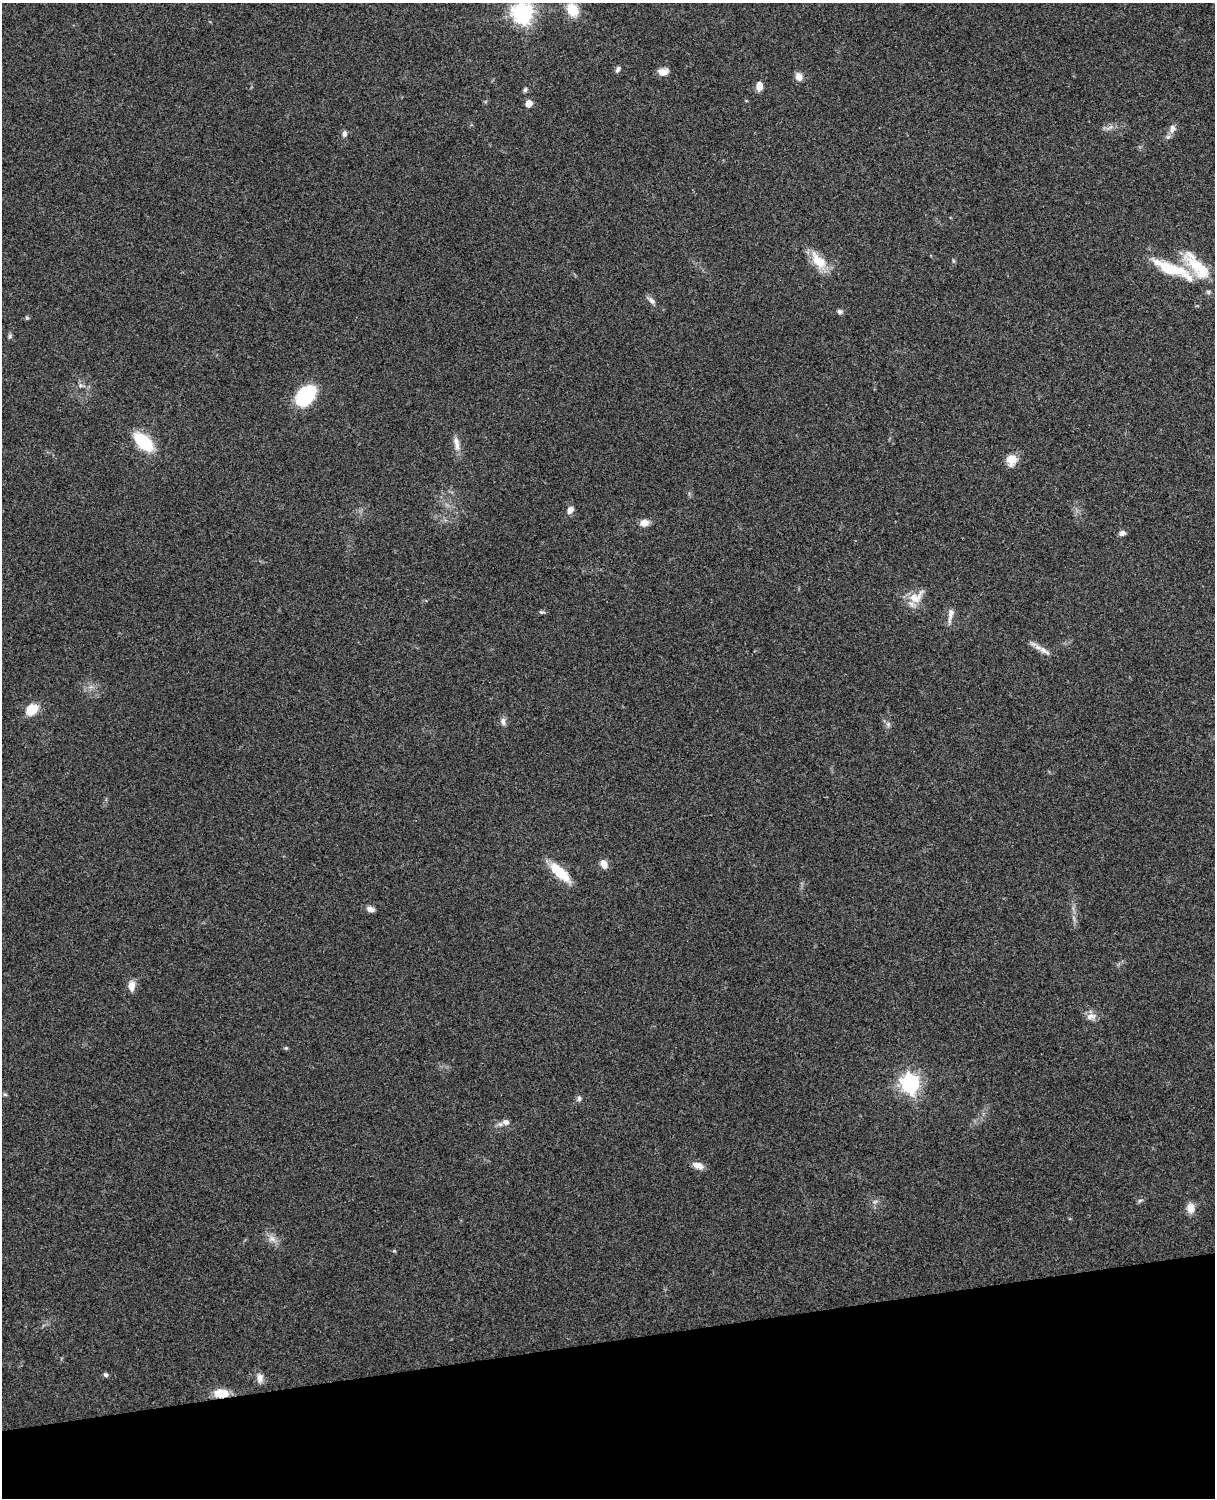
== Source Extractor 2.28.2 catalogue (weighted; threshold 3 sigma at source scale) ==
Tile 10 of 4 x 3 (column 2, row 3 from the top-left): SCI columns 1331-2543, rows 164-1659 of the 5089 x 4928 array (HDU 1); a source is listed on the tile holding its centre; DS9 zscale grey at full resolution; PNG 1217 x 1500 px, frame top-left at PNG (2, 3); no overlay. Shown black and unused: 10% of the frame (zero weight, under 3 of 4 exposures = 6% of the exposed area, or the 3 px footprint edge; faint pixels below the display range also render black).
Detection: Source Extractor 2.28.2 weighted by HDU 2 'WHT'; one run over the whole footprint, this tile lists its part. Background 0.258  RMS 0.0089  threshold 0.0398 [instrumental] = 3 sigma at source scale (4.5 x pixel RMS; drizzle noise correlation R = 1.50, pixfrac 1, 0.05/0.05 arcsec/px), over >= 5 px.
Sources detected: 53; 1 inside a brighter listed object's ellipse — not listed separately; the other 52 listed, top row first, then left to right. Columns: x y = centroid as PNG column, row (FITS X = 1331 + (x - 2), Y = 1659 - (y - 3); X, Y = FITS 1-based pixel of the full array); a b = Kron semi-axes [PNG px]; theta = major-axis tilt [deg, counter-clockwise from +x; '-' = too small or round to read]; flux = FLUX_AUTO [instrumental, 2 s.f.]
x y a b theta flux
572 10 12 9 -59 22
522 13 7 7 - 530
618 69 8 5 57 2.1
663 72 12 8 4 6.8
799 77 9 8 - 5.7
759 86 10 7 86 6.6
525 90 6 5 - 1.7
529 103 5 5 - 14
1110 128 12 3 36 2.6
1172 129 13 7 83 4.9
344 133 8 6 89 2.6
819 261 25 13 -49 19
953 261 6 4 -89 1.1
1197 266 44 15 -48 35
1169 268 57 13 -21 40
651 301 11 6 -40 3.6
840 311 6 5 - 2.4
27 318 5 4 - 1.1
10 336 6 5 - 1.5
80 385 7 4 -72 1.6
305 395 20 13 49 70
143 442 17 9 -43 55
456 443 19 7 -78 6.5
1011 460 15 13 78 9.7
570 510 9 6 60 4.9
644 523 9 7 9 6.7
1122 533 8 6 32 3.2
916 597 25 13 36 13
542 612 8 4 -8 1.5
950 615 22 6 80 5.4
1044 650 19 7 -35 6.5
32 709 11 8 41 20
503 721 11 7 -86 3.6
888 724 6 5 - 2
604 864 9 7 -67 7.6
560 873 27 10 -42 24
371 909 9 6 -19 4
131 986 11 8 82 7.2
1091 1016 13 9 13 5.9
286 1048 5 4 - 1.1
910 1083 7 7 - 400
5 1094 6 4 -2 1.1
579 1099 7 5 89 2.1
506 1122 9 7 -7 4.4
698 1165 15 8 -17 6.1
1140 1200 6 4 19 1.4
875 1201 7 4 20 1.7
1191 1208 13 8 -89 7.2
272 1239 12 8 -15 5.4
105 1375 5 5 - 2
260 1378 13 8 -90 5.4
221 1393 16 9 0 16
Overlapping masked pixels (flux is a lower limit): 1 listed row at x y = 221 1393
Isophote crosses this tile's border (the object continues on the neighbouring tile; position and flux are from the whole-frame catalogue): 1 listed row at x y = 522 13